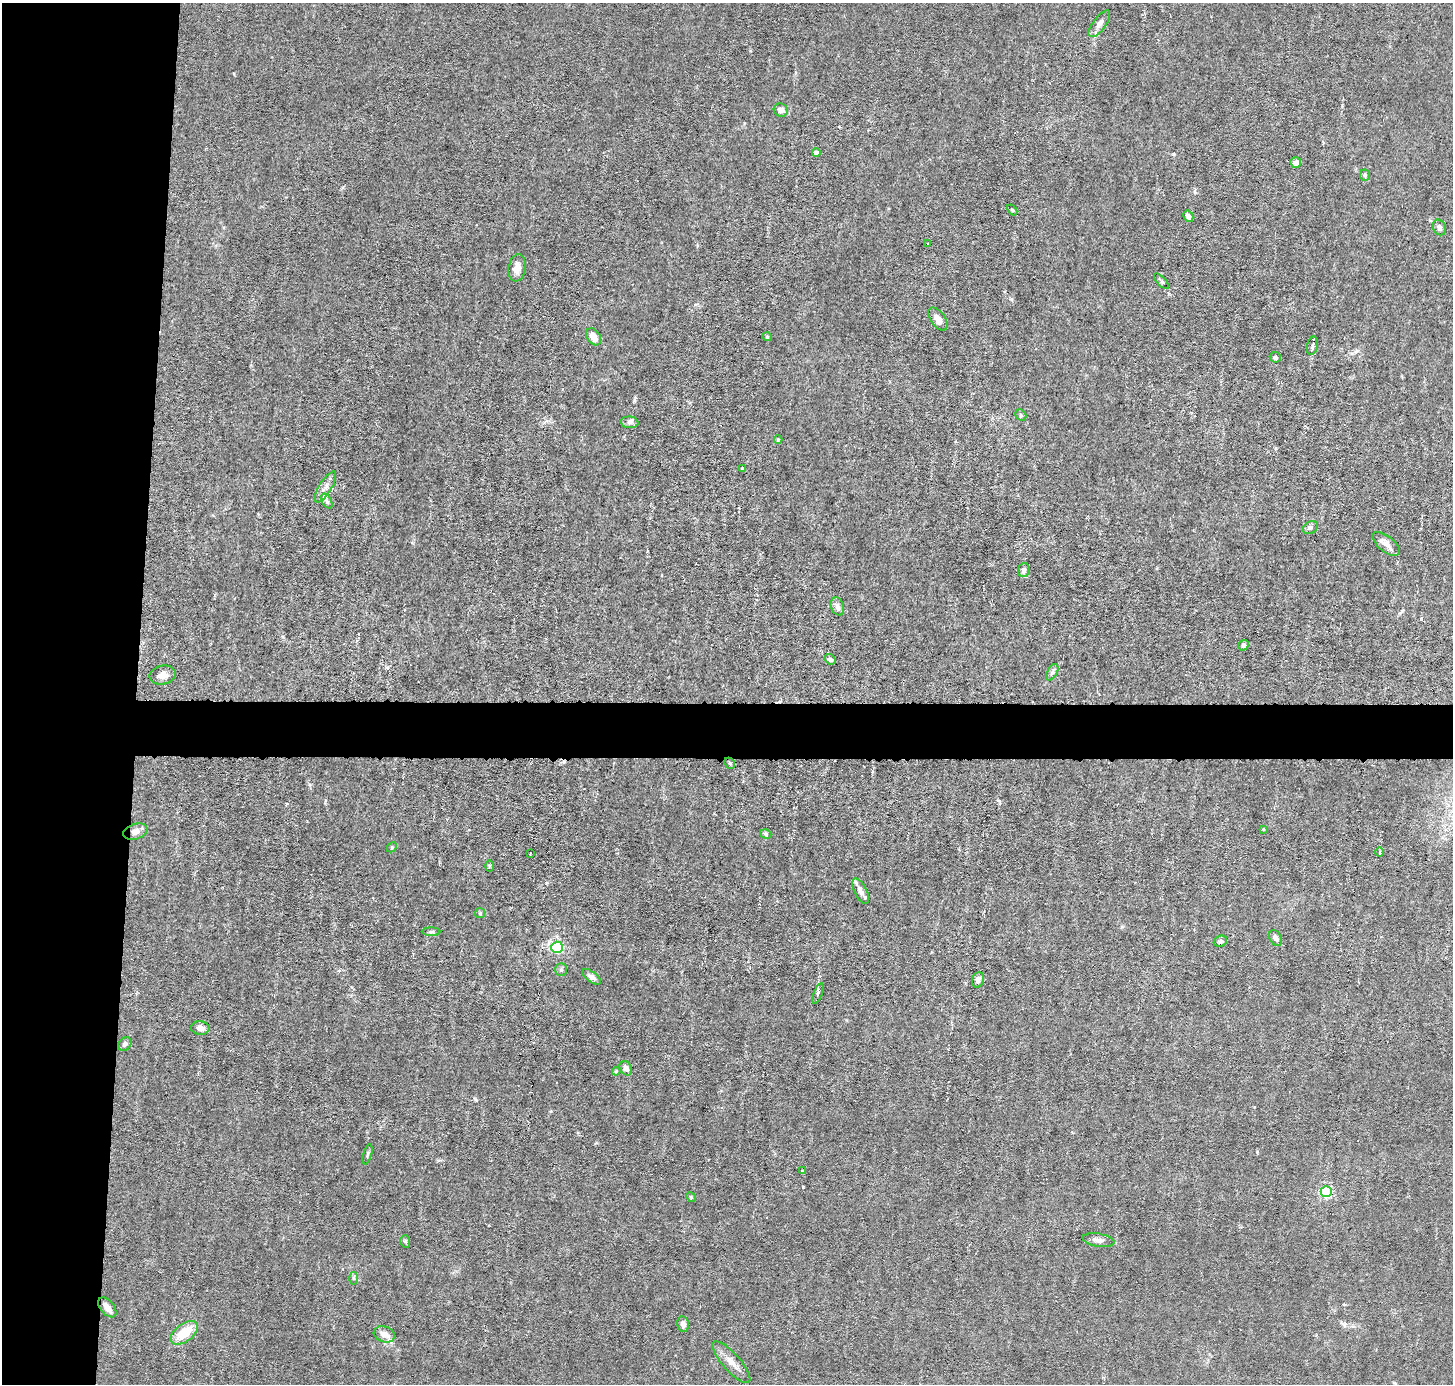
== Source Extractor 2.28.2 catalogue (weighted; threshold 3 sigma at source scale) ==
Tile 4 of 3 x 3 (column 1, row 2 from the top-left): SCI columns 1-1451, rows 1520-2901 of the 4354 x 4384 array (HDU 1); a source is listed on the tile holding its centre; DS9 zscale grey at full resolution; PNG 1455 x 1386 px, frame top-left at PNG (2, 3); each listed source drawn as its Kron ellipse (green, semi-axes under 4 px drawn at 4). Shown black and unused: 13% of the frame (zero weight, under 3 of 6 exposures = <1% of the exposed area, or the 3 px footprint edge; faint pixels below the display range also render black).
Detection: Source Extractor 2.28.2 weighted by HDU 2 'WHT'; one run over the whole footprint, this tile lists its part. Background 0.0122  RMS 0.0027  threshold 0.0111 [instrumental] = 3 sigma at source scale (4.09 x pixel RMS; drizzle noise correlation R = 1.36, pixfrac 0.8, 0.05/0.05 arcsec/px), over >= 5 px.
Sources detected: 69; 5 inside a brighter listed object's ellipse — not listed separately; the other 64 listed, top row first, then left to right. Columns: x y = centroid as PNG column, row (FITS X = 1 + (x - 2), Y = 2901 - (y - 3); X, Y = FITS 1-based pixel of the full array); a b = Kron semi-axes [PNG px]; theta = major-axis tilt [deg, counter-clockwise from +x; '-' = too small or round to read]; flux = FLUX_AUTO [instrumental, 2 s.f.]
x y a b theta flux
1099 24 16 6 54 1.4
781 110 7 6 - 1.4
816 152 4 4 - 1.2
1296 162 5 5 - 1.8
1365 175 5 4 - 0.45
1012 210 6 4 -45 0.28
1188 216 6 4 -60 1.2
1439 227 8 6 -66 0.96
927 244 3 2 - 0.2
517 268 13 8 82 2.1
1162 281 10 3 -46 0.41
938 319 13 7 -54 1.7
594 337 9 6 -58 2.9
767 337 5 4 - 0.3
1312 346 9 5 78 0.87
1275 357 5 5 - 0.69
1021 415 6 5 - 0.4
630 422 9 5 -7 0.81
778 439 4 4 - 0.32
742 469 3 3 - 0.45
325 487 18 6 59 1.4
327 501 8 4 -60 0.53
1310 527 8 6 31 0.69
1386 544 16 8 -39 1.7
1024 570 7 6 - 0.94
837 606 9 6 -70 1.2
1243 645 5 4 - 0.57
830 659 6 4 -37 0.71
1052 672 9 5 60 0.65
163 675 13 9 12 1.8
730 763 6 5 - 0.33
1263 829 4 3 - 0.19
135 832 12 7 19 1.6
766 834 6 4 -18 0.43
392 847 6 4 46 0.3
1379 852 5 3 - 0.35
530 854 3 2 - 0.24
489 866 6 3 88 0.29
861 891 14 6 -63 1.3
480 913 5 5 - 0.35
431 932 9 4 0 0.44
1276 938 8 6 -61 1.1
1220 941 7 5 22 0.54
557 947 6 5 - 30
561 970 6 5 - 0.51
592 977 11 5 -37 1.1
978 980 8 6 68 1
818 994 11 4 70 0.74
200 1028 9 6 -5 1.2
125 1044 7 6 - 0.89
626 1068 8 5 -61 1.3
616 1071 4 3 - 0.27
368 1154 10 3 75 0.43
802 1170 3 3 - 0.45
1326 1192 5 5 - 39
691 1197 5 4 - 0.28
1098 1240 16 6 -9 1.5
405 1241 6 5 - 0.46
354 1278 6 4 -89 0.43
107 1307 11 6 -50 1.5
683 1324 8 6 -79 1
184 1333 16 8 36 7.2
384 1334 11 7 -19 1.8
731 1362 27 8 -49 2.6
Overlapping masked pixels (flux is a lower limit): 1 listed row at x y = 1326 1192
Unlisted compact peaks at least as high as the median listed source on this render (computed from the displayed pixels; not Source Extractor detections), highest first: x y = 803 1187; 1011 299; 546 883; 475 1099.